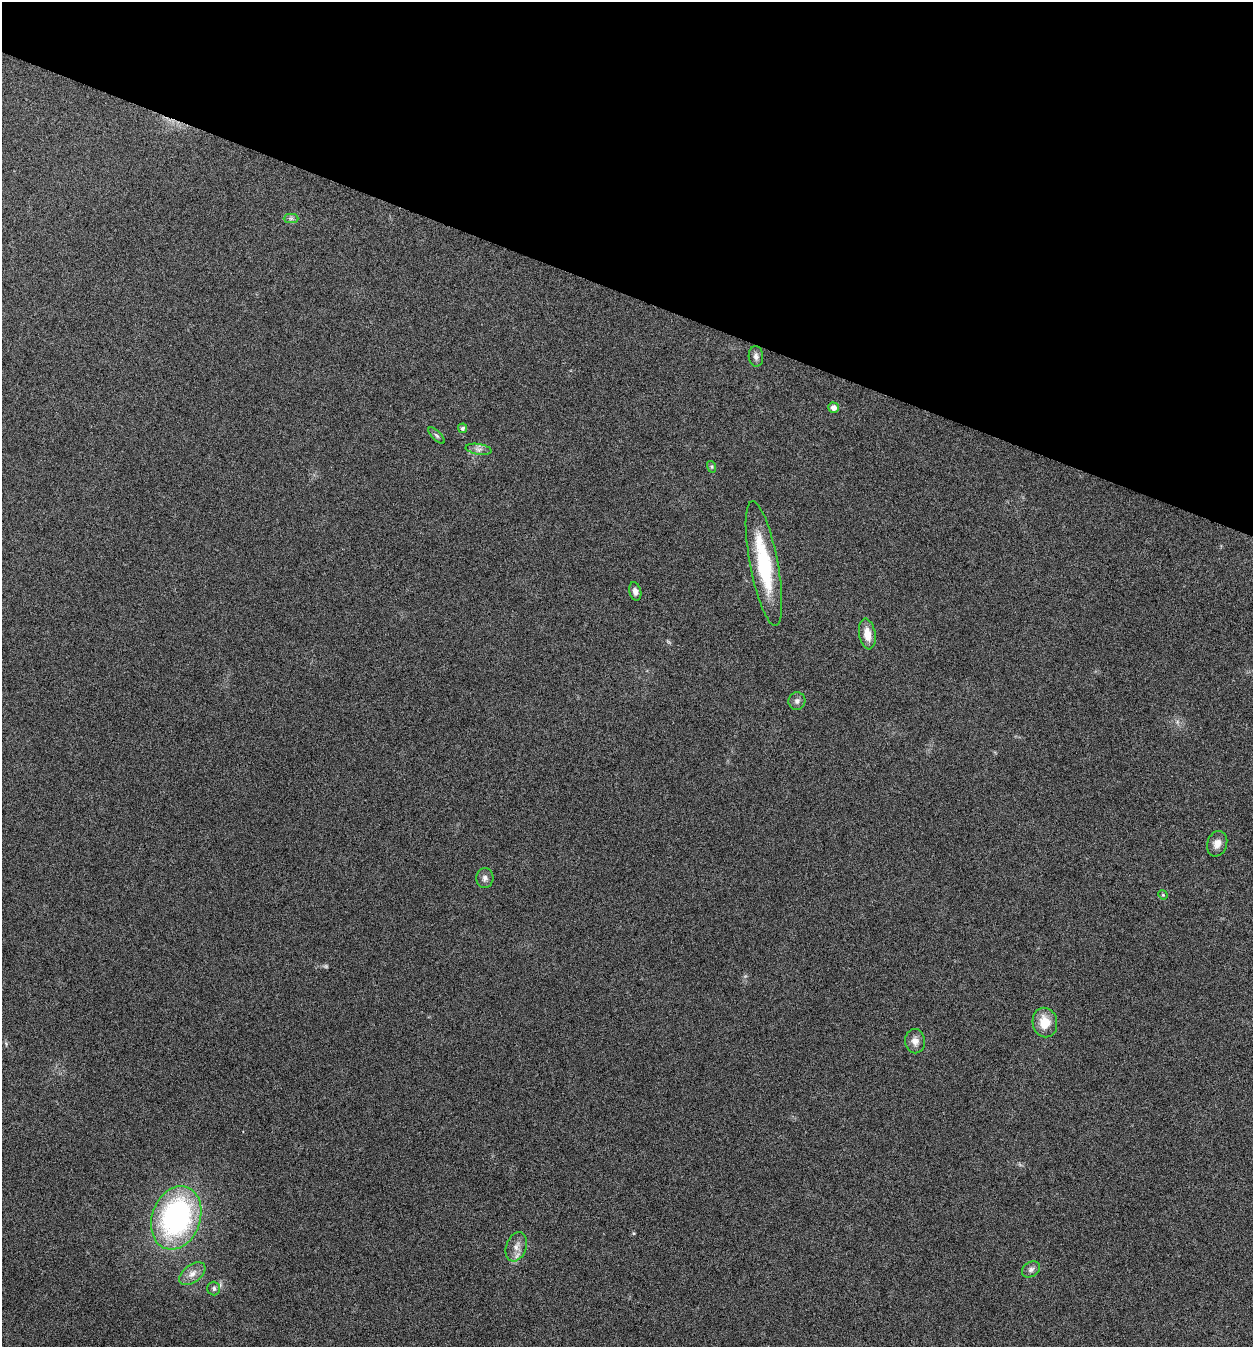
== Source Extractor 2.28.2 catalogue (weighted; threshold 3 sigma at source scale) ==
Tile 2 of 4 x 4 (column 2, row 1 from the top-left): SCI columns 1518-2768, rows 4038-5382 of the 5409 x 5398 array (HDU 1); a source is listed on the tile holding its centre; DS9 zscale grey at full resolution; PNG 1255 x 1349 px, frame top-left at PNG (2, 2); each listed source drawn as its Kron ellipse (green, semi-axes under 4 px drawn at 4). Shown black and unused: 22% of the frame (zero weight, under 5 of 9 exposures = <1% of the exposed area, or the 3 px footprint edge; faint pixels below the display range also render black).
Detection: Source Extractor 2.28.2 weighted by HDU 2 'WHT'; one run over the whole footprint, this tile lists its part. Background 0.136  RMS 0.0052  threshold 0.0214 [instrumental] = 3 sigma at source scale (4.09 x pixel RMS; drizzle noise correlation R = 1.36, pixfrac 0.8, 0.05/0.05 arcsec/px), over >= 5 px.
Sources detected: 22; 1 too faint to see at this stretch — neither listed nor drawn; the other 21 listed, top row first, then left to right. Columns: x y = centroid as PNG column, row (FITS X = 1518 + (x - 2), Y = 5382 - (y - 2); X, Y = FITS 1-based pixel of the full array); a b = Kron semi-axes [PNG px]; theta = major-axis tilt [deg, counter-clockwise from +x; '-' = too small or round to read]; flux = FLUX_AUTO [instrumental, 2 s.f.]
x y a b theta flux
291 218 7 4 0 1.1
756 356 10 7 -85 1.9
833 408 5 5 - 2.6
463 428 5 4 - 1.2
437 436 10 4 -45 1.1
479 449 13 5 -9 2
712 467 6 4 -72 0.65
764 564 63 14 -79 39
635 591 9 6 -75 2.1
867 634 15 8 -81 6.3
797 701 9 8 - 1.7
1217 844 13 10 70 3.8
485 878 10 8 87 2
1163 895 5 4 - 0.56
1045 1023 15 12 -79 9.1
915 1041 12 10 -82 3.2
176 1218 32 24 70 110
516 1247 15 10 71 4
1031 1269 10 7 32 1.8
192 1274 15 9 37 3.9
214 1289 7 6 - 1.3